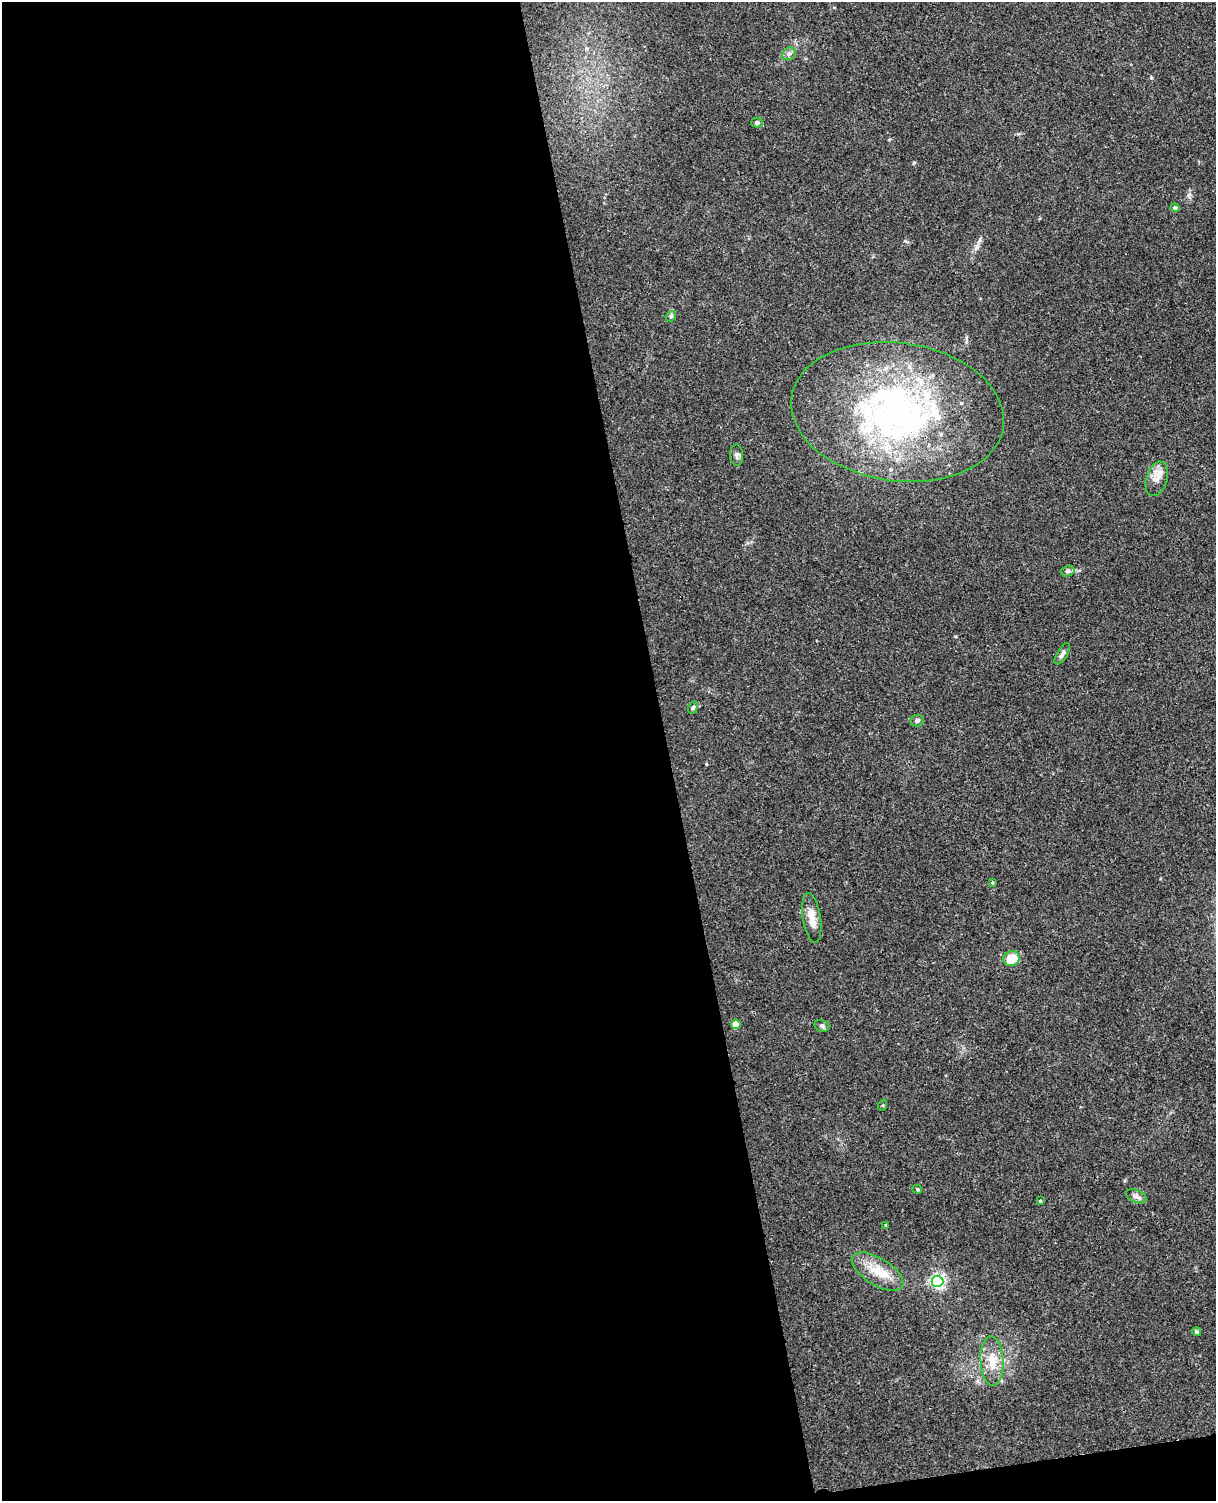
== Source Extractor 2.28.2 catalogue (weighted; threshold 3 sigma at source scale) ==
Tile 9 of 4 x 3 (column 1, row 3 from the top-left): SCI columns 57-1270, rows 151-1649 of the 4968 x 4909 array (HDU 1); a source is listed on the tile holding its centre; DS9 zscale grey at full resolution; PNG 1218 x 1503 px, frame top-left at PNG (2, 2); each listed source drawn as its Kron ellipse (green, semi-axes under 4 px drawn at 4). Shown black and unused: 56% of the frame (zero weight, under 3 of 4 exposures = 5% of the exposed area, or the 3 px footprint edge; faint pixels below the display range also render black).
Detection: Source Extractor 2.28.2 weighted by HDU 2 'WHT'; one run over the whole footprint, this tile lists its part. Background 0.0395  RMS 0.0042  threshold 0.0188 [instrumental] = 3 sigma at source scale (4.5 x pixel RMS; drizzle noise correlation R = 1.50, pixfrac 1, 0.05/0.05 arcsec/px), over >= 5 px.
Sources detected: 27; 1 inside a brighter object's white glare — neither listed nor drawn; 1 inside a brighter listed object's ellipse — not listed separately; the other 25 listed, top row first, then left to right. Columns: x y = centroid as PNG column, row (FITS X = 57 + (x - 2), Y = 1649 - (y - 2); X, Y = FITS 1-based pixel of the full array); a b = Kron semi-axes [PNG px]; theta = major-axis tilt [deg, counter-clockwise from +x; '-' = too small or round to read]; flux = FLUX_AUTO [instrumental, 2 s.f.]
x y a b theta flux
789 54 7 6 - 1.1
757 122 5 5 - 1.1
1175 207 4 4 - 1.2
671 316 6 4 47 0.66
897 412 107 69 -8 160
737 455 11 6 -87 1.4
1157 479 18 10 72 4.1
1068 571 7 5 15 0.93
1062 654 12 5 59 1.4
693 708 6 4 63 0.65
917 721 7 5 3 1
992 883 4 3 - 0.46
812 918 25 9 -81 5
1012 958 8 7 - 10
736 1024 5 4 - 7.6
822 1026 8 5 -16 0.89
883 1105 6 3 72 0.4
917 1189 5 3 - 0.58
1136 1196 11 6 -21 1.7
1040 1201 4 3 - 0.43
886 1225 3 3 - 0.31
878 1272 29 13 -32 10
937 1281 6 5 - 100
1197 1332 4 4 - 0.81
992 1361 25 11 -87 7.8
Overlapping masked pixels (flux is a lower limit): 1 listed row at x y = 897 412